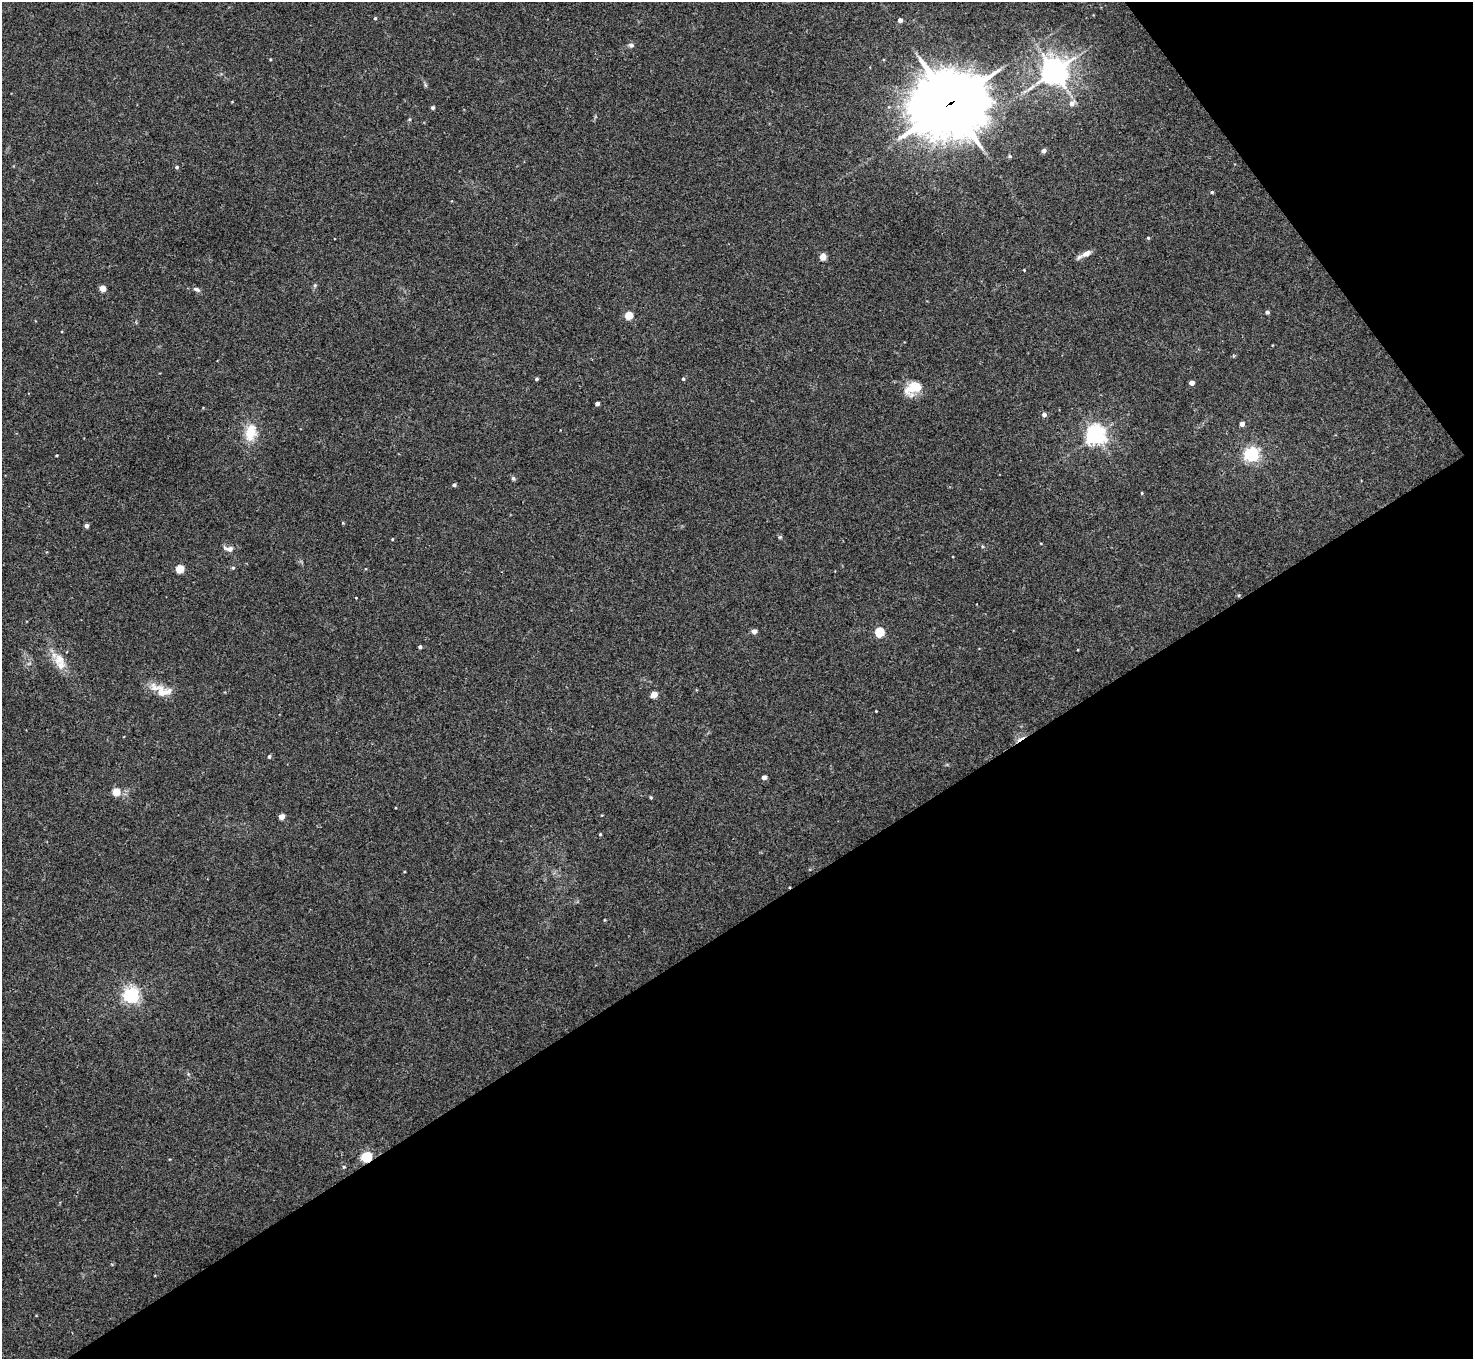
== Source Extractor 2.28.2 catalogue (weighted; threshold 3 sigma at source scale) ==
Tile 12 of 4 x 4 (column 4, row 3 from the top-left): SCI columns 4414-5884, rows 1513-2869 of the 5886 x 5878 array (HDU 1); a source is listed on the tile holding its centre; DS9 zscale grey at full resolution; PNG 1475 x 1361 px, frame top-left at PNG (2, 2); no overlay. Shown black and unused: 36% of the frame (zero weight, under 3 of 4 exposures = <1% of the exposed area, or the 3 px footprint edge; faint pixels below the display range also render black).
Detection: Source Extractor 2.28.2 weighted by HDU 2 'WHT'; one run over the whole footprint, this tile lists its part. Background 0.041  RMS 0.0043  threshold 0.0194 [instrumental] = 3 sigma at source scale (4.5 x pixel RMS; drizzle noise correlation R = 1.50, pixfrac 1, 0.05/0.05 arcsec/px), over >= 5 px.
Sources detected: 56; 1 inside a brighter object's white glare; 1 cosmic-ray / hot-pixel residue — not listed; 1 inside a brighter listed object's ellipse — not listed separately; the other 53 listed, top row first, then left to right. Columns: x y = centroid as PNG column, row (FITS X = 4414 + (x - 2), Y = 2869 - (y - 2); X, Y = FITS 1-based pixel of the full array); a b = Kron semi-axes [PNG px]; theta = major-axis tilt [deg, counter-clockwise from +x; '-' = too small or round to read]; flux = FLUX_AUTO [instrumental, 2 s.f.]
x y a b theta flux
375 18 4 4 - 0.54
900 20 4 4 - 1.8
631 45 7 5 -17 1
1054 71 8 8 - 520
950 103 30 26 16 1700
1072 103 7 6 - 2.2
433 108 5 5 - 0.77
1044 151 4 4 - 1.7
177 167 4 4 - 0.69
1212 192 4 4 - 0.51
1148 238 4 4 - 0.51
1086 253 15 7 27 2.7
823 257 4 4 - 7.3
1024 270 3 3 - 0.29
315 285 5 5 - 0.63
103 288 4 4 - 6.6
196 289 9 5 -24 1.3
1267 312 4 4 - 1.1
629 315 5 4 - 14
536 379 4 3 - 0.72
683 379 4 3 - 0.54
1192 383 4 4 - 2.1
912 388 22 13 58 7.4
597 403 4 4 - 1.6
1044 415 5 5 - 1.5
1242 424 4 4 - 2.2
251 432 25 15 79 8.8
1096 435 7 6 - 220
1252 454 6 5 - 100
513 478 6 5 - 0.7
454 485 5 4 - 0.95
1142 493 4 3 - 0.34
86 526 4 4 - 1.5
780 537 5 4 - 0.5
392 539 4 3 - 0.35
229 549 13 6 -8 2.2
233 568 5 4 - 0.64
180 569 5 5 - 15
1239 595 5 4 - 0.55
754 631 7 6 - 1.3
879 632 5 5 - 23
420 647 4 4 - 0.88
59 659 16 14 67 5.6
163 692 22 14 0 7
654 695 5 4 - 8.3
269 756 4 4 - 0.79
764 777 4 4 - 2.2
116 792 5 4 - 12
282 817 4 4 - 3.9
600 834 4 4 - 0.39
131 995 6 6 - 130
367 1157 5 5 - 38
344 1167 4 4 - 0.48
Overlapping masked pixels (flux is a lower limit): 2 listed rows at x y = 950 103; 367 1157